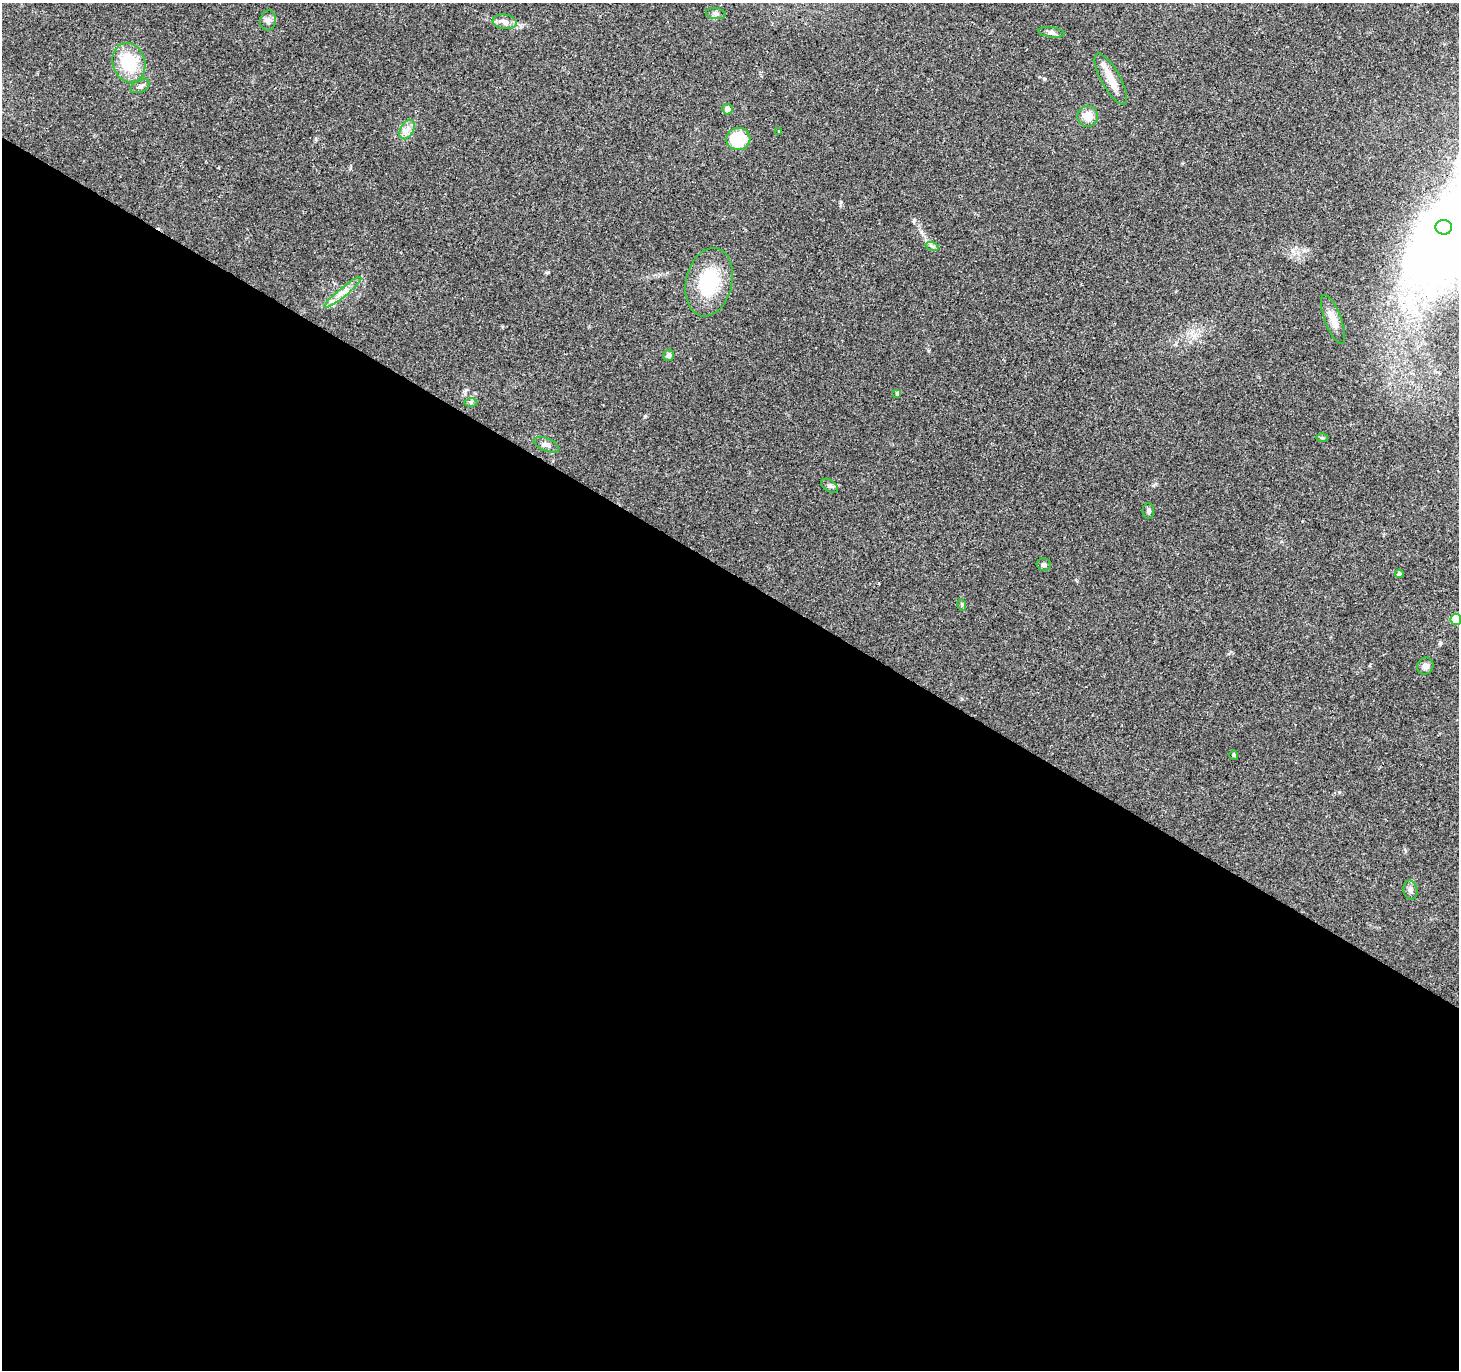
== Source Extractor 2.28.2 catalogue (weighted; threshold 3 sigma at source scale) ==
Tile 14 of 4 x 4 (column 2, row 4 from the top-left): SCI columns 1498-2954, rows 246-1613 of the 5957 x 6001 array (HDU 1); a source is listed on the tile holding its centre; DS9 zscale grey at full resolution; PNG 1461 x 1372 px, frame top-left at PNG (2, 3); each listed source drawn as its Kron ellipse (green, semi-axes under 4 px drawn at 4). Shown black and unused: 58% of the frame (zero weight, under 3 of 4 exposures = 3% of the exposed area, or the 3 px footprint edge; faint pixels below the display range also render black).
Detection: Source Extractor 2.28.2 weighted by HDU 2 'WHT'; one run over the whole footprint, this tile lists its part. Background 0.0398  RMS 0.0029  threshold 0.0131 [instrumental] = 3 sigma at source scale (4.5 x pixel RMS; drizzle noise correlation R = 1.50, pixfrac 1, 0.0396/0.0396 arcsec/px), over >= 5 px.
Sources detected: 32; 1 inside a brighter listed object's ellipse — not listed separately; the other 31 listed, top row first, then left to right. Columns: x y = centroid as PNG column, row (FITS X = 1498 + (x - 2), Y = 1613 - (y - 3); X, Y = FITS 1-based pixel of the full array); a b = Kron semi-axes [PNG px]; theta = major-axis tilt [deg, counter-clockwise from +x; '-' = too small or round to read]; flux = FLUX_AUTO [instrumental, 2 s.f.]
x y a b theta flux
716 14 10 5 -6 0.77
268 20 10 8 80 1.3
505 22 12 7 -8 1.6
1051 32 13 5 -8 0.97
129 63 20 16 -74 12
1111 79 29 9 -61 4.6
140 86 10 6 25 0.96
727 109 5 5 - 1.8
1088 116 10 10 - 3.4
407 129 10 6 63 1.6
778 131 3 2 - 0.42
738 139 12 11 - 11
1444 227 8 7 - 14
932 246 7 4 -18 0.52
709 282 35 23 76 17
343 292 24 4 39 2.5
1333 319 26 8 -69 3.7
668 355 6 5 - 0.84
897 394 4 3 - 0.42
471 402 6 4 -1 0.51
1322 438 6 4 -2 0.39
547 445 13 6 -22 1.2
830 486 9 5 -34 0.79
1148 511 8 5 89 0.68
1044 565 7 6 - 0.76
1399 574 4 4 - 0.77
962 605 6 3 -72 0.4
1456 619 5 5 - 10
1425 666 9 8 - 1.3
1234 755 5 4 - 0.49
1410 890 9 7 -79 1.2
Isophote crosses this tile's border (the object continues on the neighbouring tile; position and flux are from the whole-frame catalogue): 1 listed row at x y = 1456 619
Unlisted compact peaks at least as high as the median listed source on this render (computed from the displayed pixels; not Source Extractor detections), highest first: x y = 645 416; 841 202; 548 272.